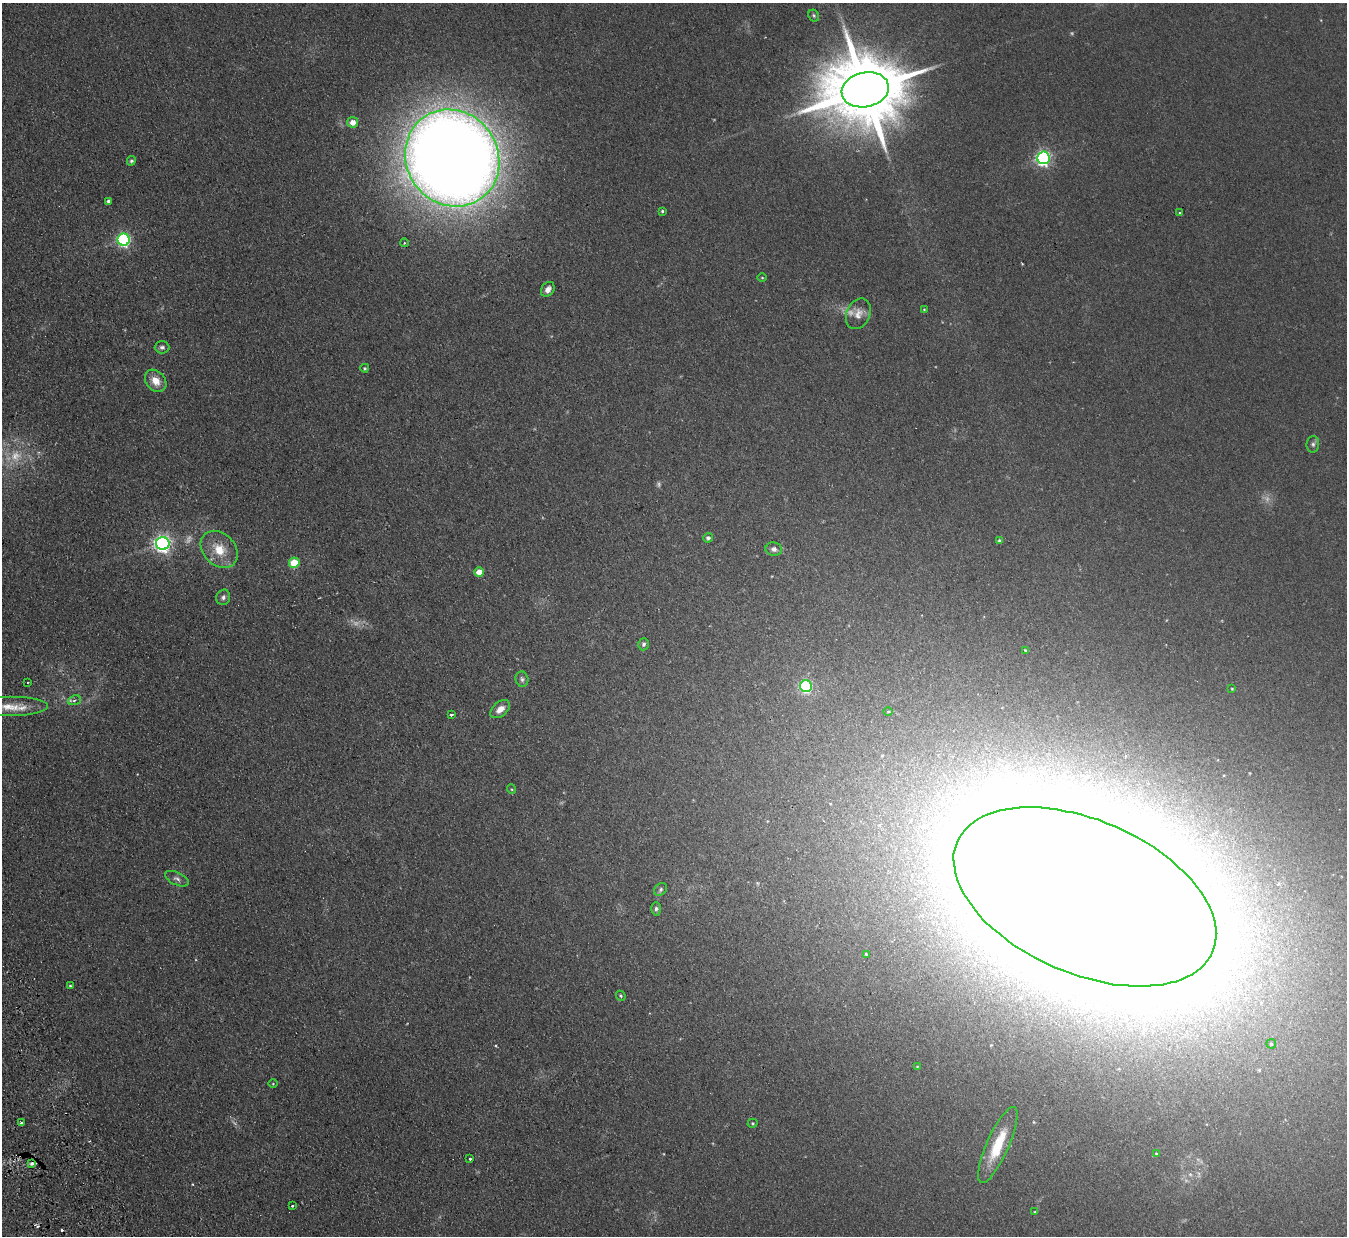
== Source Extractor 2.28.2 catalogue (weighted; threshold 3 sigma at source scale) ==
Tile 7 of 4 x 4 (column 3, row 2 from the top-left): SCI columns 2747-4091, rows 2642-3875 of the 5492 x 5407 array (HDU 1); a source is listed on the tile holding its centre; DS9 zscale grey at full resolution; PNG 1349 x 1238 px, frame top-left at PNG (2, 3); each listed source drawn as its Kron ellipse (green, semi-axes under 4 px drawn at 4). Shown black and unused: <1% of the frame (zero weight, under 2 of 3 exposures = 3% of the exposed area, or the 3 px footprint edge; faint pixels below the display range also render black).
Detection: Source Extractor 2.28.2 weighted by HDU 2 'WHT'; one run over the whole footprint, this tile lists its part. Background 0.101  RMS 0.011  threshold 0.0517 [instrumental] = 3 sigma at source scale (4.5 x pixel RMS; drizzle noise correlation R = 1.50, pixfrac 1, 0.05/0.05 arcsec/px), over >= 5 px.
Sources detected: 72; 10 too faint to see at this stretch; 2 inside a brighter object's white glare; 3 cosmic-ray / hot-pixel residue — neither listed nor drawn; the other 57 listed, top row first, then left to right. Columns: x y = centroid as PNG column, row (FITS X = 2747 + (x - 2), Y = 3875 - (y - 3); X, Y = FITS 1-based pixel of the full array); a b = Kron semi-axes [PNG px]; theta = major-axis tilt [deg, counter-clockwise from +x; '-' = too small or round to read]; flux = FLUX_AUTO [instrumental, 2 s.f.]
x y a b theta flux
814 16 6 5 - 1.8
865 90 24 17 12 16000
353 122 5 5 - 10
452 158 50 46 -55 3500
1043 158 6 6 - 300
131 161 5 4 - 2.1
109 201 4 4 - 3.5
662 211 3 3 - 1.5
1180 212 3 3 - 1.8
124 240 6 6 - 230
404 243 4 3 - 1
762 278 5 3 - 1
548 289 8 6 55 7.2
924 309 3 3 - 0.9
858 314 16 11 66 11
162 347 7 6 - 3.3
365 368 4 3 - 1.3
156 381 12 9 -48 15
1313 444 8 6 83 3
708 538 5 4 - 3
1000 541 4 4 - 2.9
163 543 6 6 - 490
219 549 21 16 -45 27
774 549 8 6 -8 4.5
294 563 5 5 - 43
479 572 5 4 - 17
223 597 8 6 66 3.8
643 644 6 5 - 2.4
1026 650 3 3 - 1.4
522 679 8 6 -77 3
28 682 3 2 - 0.87
806 686 6 6 - 190
1232 689 4 3 - 1
74 700 6 4 22 2.5
10 707 37 10 0 24
500 709 11 7 39 10
888 711 5 3 - 1.1
451 715 4 3 - 2.9
511 789 5 3 - 1
177 879 13 6 -25 4.3
661 889 7 5 48 2.3
1085 897 139 77 -23 22000
656 909 7 4 89 2.4
866 954 3 3 - 1.6
70 986 4 4 - 1.4
621 996 5 4 - 1.7
1271 1044 5 4 - 1.6
917 1067 4 3 - 0.98
273 1084 4 3 - 0.86
22 1123 3 3 - 3.7
752 1123 5 4 - 1.3
998 1145 41 11 66 42
1156 1153 3 3 - 1
470 1159 3 3 - 11
32 1164 3 3 - 3.9
292 1206 3 3 - 1.9
1035 1212 4 3 - 1.1
Overlapping masked pixels (flux is a lower limit): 1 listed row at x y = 1085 897
Isophote crosses this tile's border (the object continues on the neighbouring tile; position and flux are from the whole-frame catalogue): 2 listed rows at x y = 10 707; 1085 897